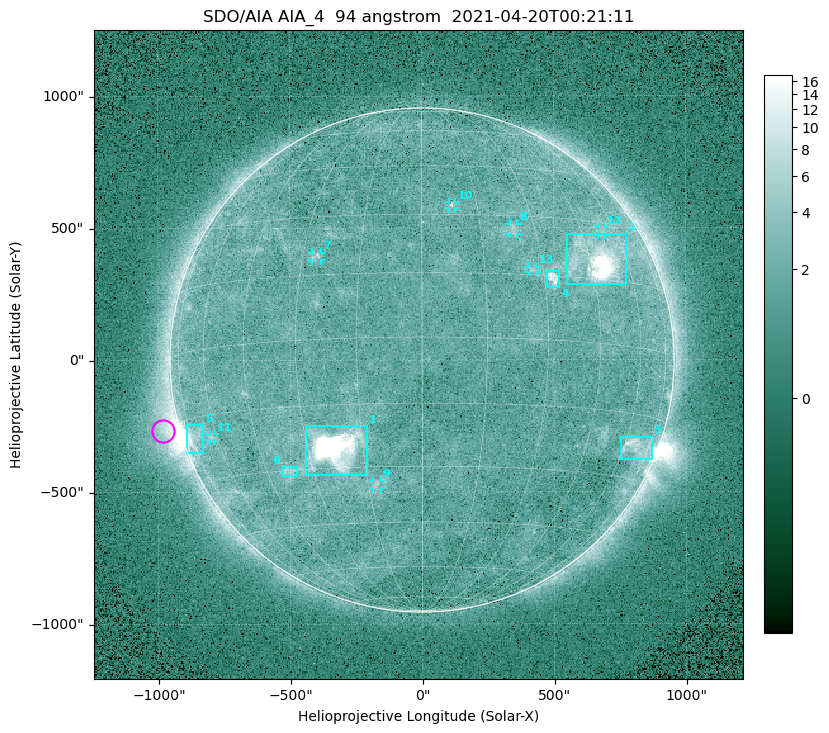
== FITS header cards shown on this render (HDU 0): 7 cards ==
TELESCOP= 'SDO/AIA '
INSTRUME= 'AIA_4   '
WAVELNTH=                   94
WAVEUNIT= 'angstrom'
DATE-OBS= '2021-04-20T00:21:11.12'
CTYPE1  = 'HPLN-TAN'
CTYPE2  = 'HPLT-TAN'

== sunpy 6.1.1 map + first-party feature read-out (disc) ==
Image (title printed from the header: SDO/AIA AIA_4  94 angstrom  2021-04-20T00:21:11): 512 x 512 px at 4.8 arcsec/px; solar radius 955 arcsec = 199 px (full disc in frame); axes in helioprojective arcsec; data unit not stated in the header (colour bar unlabelled)
Orientation: roll -0.138 deg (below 1 deg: not rotated)
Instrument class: DISC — disc imager (sunpy class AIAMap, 94 A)
Bright regions (active regions / flare kernels): reference = the median radial profile (limb darkening/brightening removed); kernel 5 px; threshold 5 sigma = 2.46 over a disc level ~1.73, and >= 1.15x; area >= 9 px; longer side >= 5 px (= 24 arcsec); searched inside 0.97 R_sun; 13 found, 13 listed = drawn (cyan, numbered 1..; 7 of them under ~33 arcsec drawn as corner ticks so the feature stays visible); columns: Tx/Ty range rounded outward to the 10 arcsec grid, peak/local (2 s.f.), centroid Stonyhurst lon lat
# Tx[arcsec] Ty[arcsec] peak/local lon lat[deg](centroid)
1 -440..-210 -440..-250 669 -22 -25
2 550..780 280..480 36 +48 +20
3 750..870 -380..-290 4.4 +67 -22
4 470..520 270..340 6.3 +32 +14
5 -900..-830 -350..-240 7.2 -73 -20
6 -540..-470 -440..-400 3.1 -38 -30
7 -420..-380 380..410 3 -26 +20
8 330..370 470..520 2.8 +24 +26
9 -190..-160 -490..-450 3.1 -13 -34
10 100..130 570..600 3 +8 +33
11 -810..-780 -300..-280 2.7 -63 -20
12 670..700 470..500 2.6 +53 +27
13 400..440 330..360 2.8 +27 +16
Off-limb structures (1.02-1.3 R_sun): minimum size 50 px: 6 found; the strongest spans PA ~90..115 deg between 1.02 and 1.21 R_sun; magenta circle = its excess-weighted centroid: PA ~105 deg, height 1.06 R_sun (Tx ~-980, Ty ~-270 arcsec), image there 4.7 x the reference